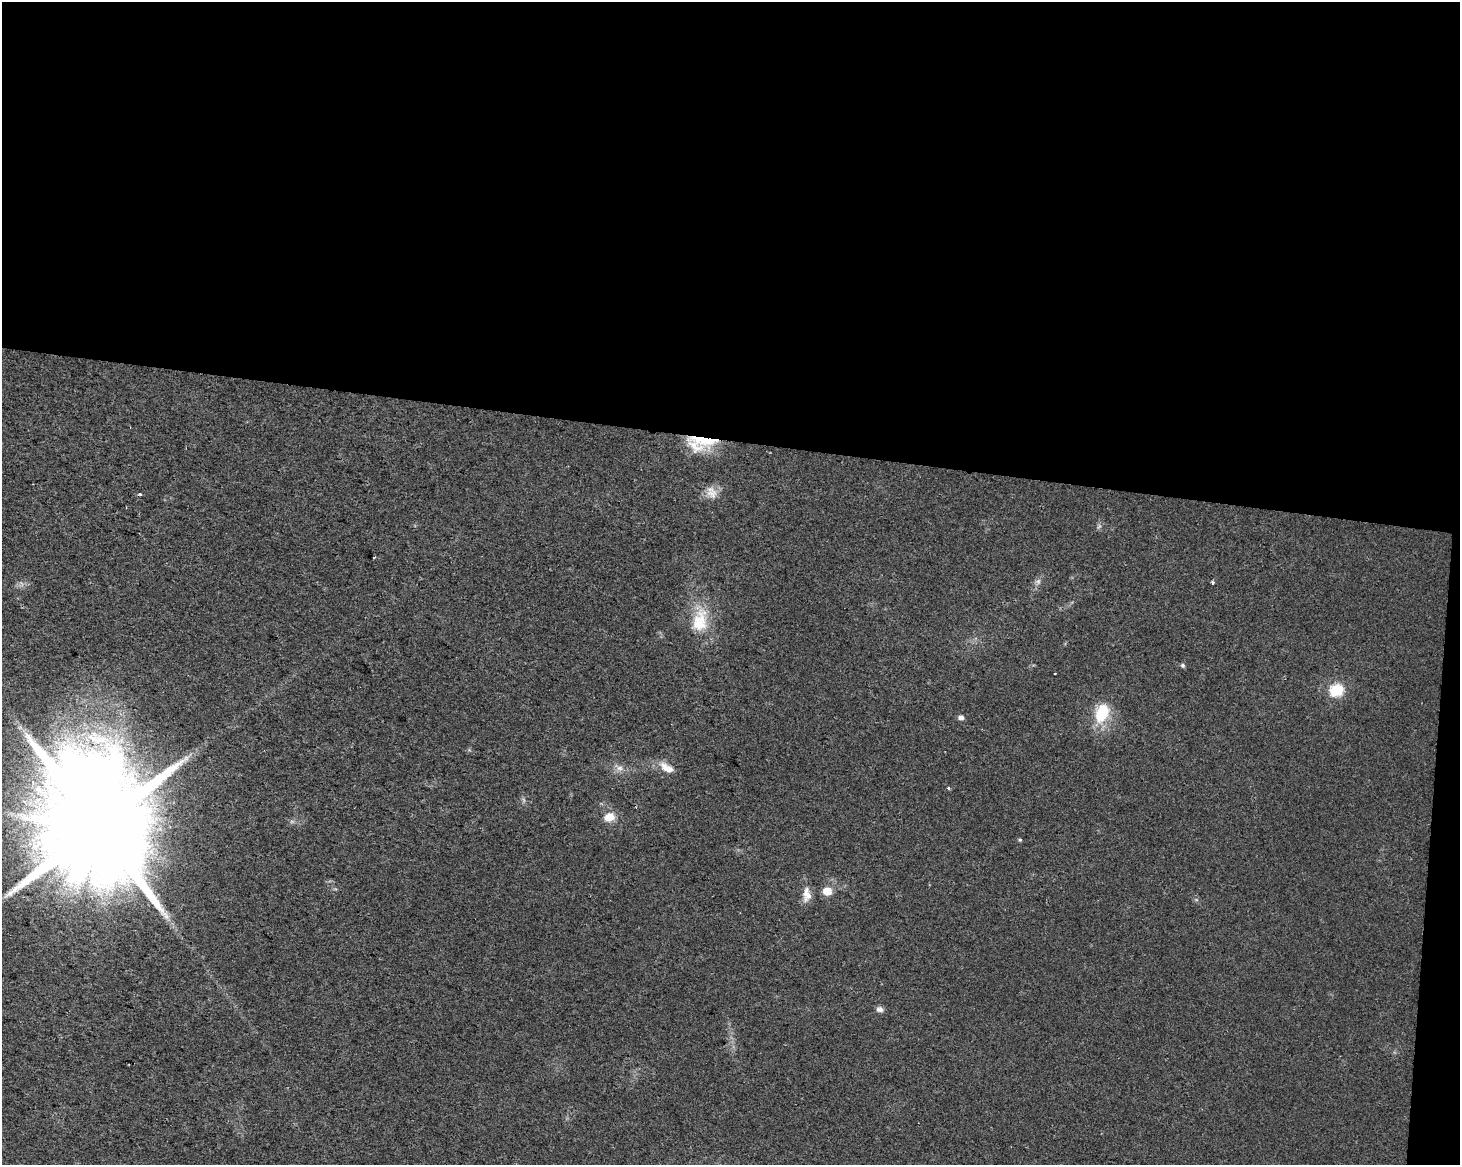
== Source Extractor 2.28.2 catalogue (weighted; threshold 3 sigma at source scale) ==
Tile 3 of 3 x 4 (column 3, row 1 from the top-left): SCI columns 3203-4660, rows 3491-4653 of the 4889 x 4662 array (HDU 1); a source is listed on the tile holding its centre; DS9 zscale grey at full resolution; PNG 1462 x 1167 px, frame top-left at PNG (2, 2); no overlay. Shown black and unused: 39% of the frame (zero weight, under 2 of 3 exposures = <1% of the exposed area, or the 3 px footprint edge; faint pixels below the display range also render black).
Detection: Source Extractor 2.28.2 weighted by HDU 2 'WHT'; one run over the whole footprint, this tile lists its part. Background 0.0254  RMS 0.0053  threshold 0.0239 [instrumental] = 3 sigma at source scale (4.5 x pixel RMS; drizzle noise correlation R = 1.50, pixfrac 1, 0.0396/0.0396 arcsec/px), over >= 5 px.
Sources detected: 22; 3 inside a brighter listed object's ellipse — not listed separately; the other 19 listed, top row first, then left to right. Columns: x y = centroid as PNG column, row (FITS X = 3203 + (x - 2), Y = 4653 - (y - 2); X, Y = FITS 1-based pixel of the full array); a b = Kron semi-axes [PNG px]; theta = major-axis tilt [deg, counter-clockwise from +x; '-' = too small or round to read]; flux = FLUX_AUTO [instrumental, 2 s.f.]
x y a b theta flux
706 440 34 17 0 21
712 493 17 12 -21 5.8
140 494 3 2 - 1.8
1038 581 8 6 69 1.7
1212 582 4 3 - 0.97
700 621 35 20 79 20
1183 665 6 5 - 1
1337 690 7 6 - 48
1102 713 26 18 69 18
961 717 5 5 - 2.5
665 766 15 10 -53 5.2
619 768 9 7 -2 2.6
949 788 4 3 - 1.1
609 817 12 9 21 7.2
96 826 36 27 -16 24000
1020 840 5 4 - 0.69
827 891 5 5 - 14
807 894 20 10 -88 5.8
880 1009 9 7 -8 2.1
Overlapping masked pixels (flux is a lower limit): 1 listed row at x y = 706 440